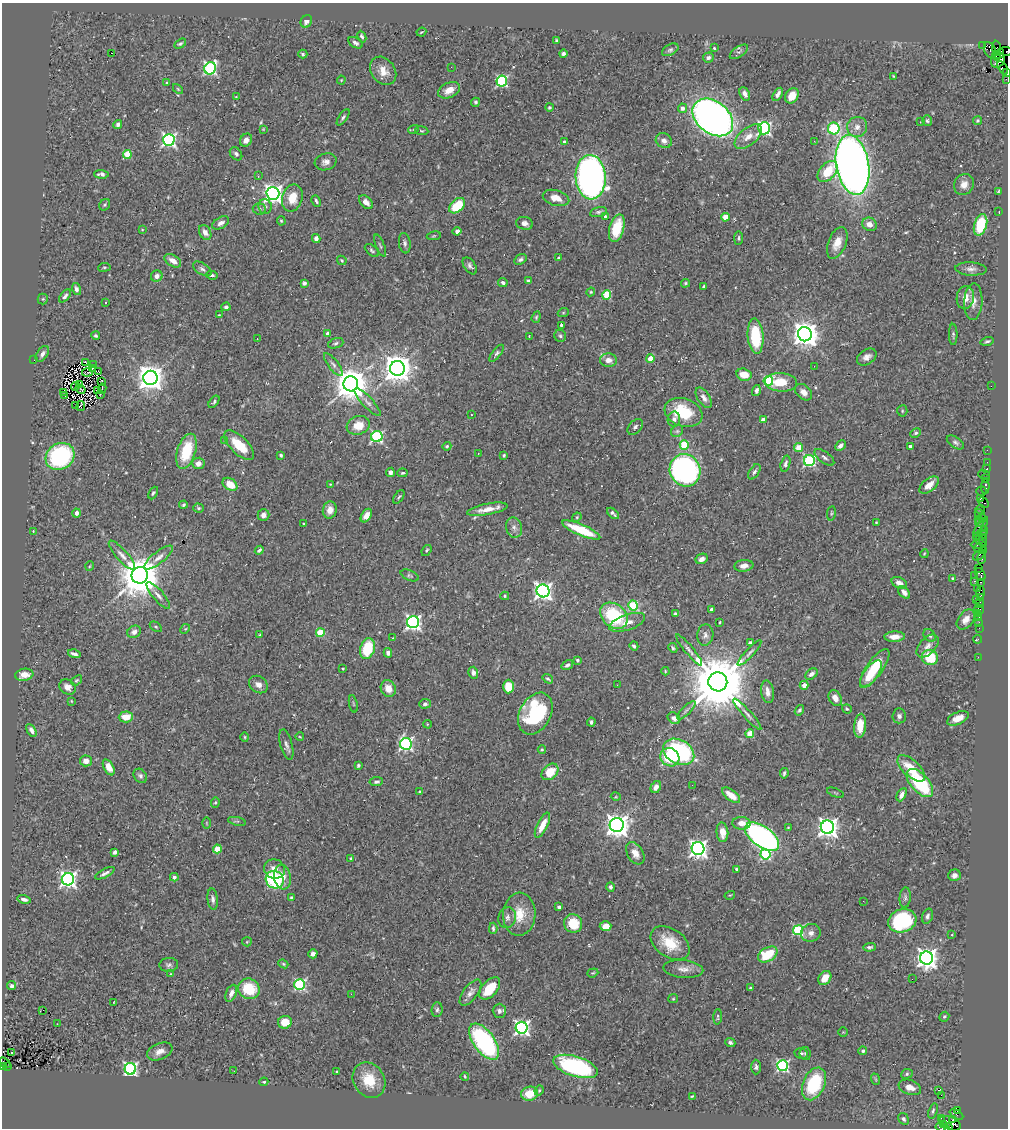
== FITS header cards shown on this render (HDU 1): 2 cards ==
NAXIS1  =                 1006
NAXIS2  =                 1126

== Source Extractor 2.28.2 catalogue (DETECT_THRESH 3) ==
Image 1006 x 1126 px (HDU 1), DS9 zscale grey, 1 PNG px = 1 image px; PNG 1010 x 1130 px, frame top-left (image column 1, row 1126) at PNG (2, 3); each listed source drawn as its Kron ellipse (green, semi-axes under 4 px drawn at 4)
Background 0.512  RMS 0.023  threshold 0.07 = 3 sigma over >= 5 px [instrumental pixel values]
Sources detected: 478; all 478 listed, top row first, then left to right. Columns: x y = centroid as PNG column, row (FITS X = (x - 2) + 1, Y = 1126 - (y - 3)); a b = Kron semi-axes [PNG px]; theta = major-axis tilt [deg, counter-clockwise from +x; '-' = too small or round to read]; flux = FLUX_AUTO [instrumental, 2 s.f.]
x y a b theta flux
306 21 6 5 - 7.3
421 32 5 2 - 1.6
362 37 6 4 -65 4
556 40 4 3 - 2
355 43 8 5 -32 4.9
180 44 6 4 31 2.9
983 46 3 2 - 9.3
714 48 3 3 - 1.5
997 48 7 3 -84 26
670 50 9 5 28 3.7
990 50 9 5 -64 450
1006 51 6 3 -3 81
739 52 10 5 34 4.4
111 53 3 2 - 23
303 54 4 3 - 2.3
563 54 4 4 - 3.6
999 54 5 4 - 400
996 56 4 3 - 270
708 58 5 5 - 3.8
998 60 8 6 49 210
451 67 3 2 - 2.1
210 68 6 5 - 300
1003 68 7 4 -62 33
383 71 15 11 -53 19
1007 72 4 3 - 28
893 76 3 2 - 1.2
1006 79 2 2 - 7.7
341 80 4 4 - 1.4
502 81 5 5 - 210
167 83 4 3 - 1.7
178 89 6 3 -45 1.7
449 90 11 7 26 18
745 94 7 4 -65 6.9
778 94 7 4 59 7.4
792 96 8 6 56 23
236 97 3 2 - 1.3
476 102 4 4 - 2.7
549 107 4 4 - 2.4
682 108 5 4 - 7
343 117 9 4 55 3.7
713 117 23 16 -38 980
927 121 5 5 - 2.7
977 121 4 4 - 2.4
920 122 2 2 - 0.85
118 125 4 4 - 4.9
857 127 10 10 - 11
764 128 6 6 - 320
834 128 6 6 - 140
263 129 3 3 - 1.2
414 129 5 3 - 1.7
422 131 7 4 -7 2
748 137 16 8 39 16
169 140 6 6 - 350
246 140 7 5 54 8.8
664 141 8 7 - 7.3
814 141 2 2 - 14
564 142 4 3 - 4.3
236 154 7 5 -48 3.9
127 155 4 4 - 56
326 162 11 8 15 8.3
853 165 30 16 -80 1600
827 172 12 8 49 40
101 174 7 4 -4 5.7
258 176 3 2 - 1.3
591 177 22 15 -87 930
964 184 11 9 58 13
998 191 4 3 - 2
273 193 6 6 - 840
292 198 14 10 74 27
556 198 13 7 -15 19
316 201 6 3 -63 3
366 202 8 5 -44 8.4
105 205 6 5 - 2.3
457 206 9 6 43 49
265 207 7 6 - 4.5
259 209 6 5 - 3.8
999 211 3 2 - 2.5
598 212 8 5 13 3.5
605 217 3 3 - 2.9
725 217 4 4 - 29
281 221 5 4 - 2
221 223 9 5 30 6.8
525 223 8 6 -12 6.8
869 224 7 6 - 11
980 225 11 6 73 78
617 228 14 7 75 50
142 230 3 2 - 0.99
457 231 4 4 - 7.2
205 232 8 5 -60 10
434 236 7 3 9 1.9
316 238 4 4 - 6.9
738 238 7 3 89 2.2
405 243 10 6 -82 5
837 243 17 9 68 19
380 246 12 3 -67 2.9
372 250 8 4 -41 3.1
559 258 4 4 - 2.8
520 259 6 4 32 3.8
342 260 5 4 - 1.8
173 261 9 5 -32 12
470 266 9 5 -54 4.9
104 267 6 3 7 1.8
202 269 10 5 -33 4.9
971 269 16 6 -3 8.3
212 275 6 4 -6 3.1
157 276 6 5 - 7.5
528 281 4 3 - 2.9
304 283 4 4 - 5.4
503 283 5 4 - 4.1
685 283 4 3 - 2
704 287 4 3 - 3.2
76 289 6 4 -74 5.3
591 292 4 4 - 1.6
607 295 4 4 - 68
65 296 8 4 51 4.1
965 298 11 8 81 15
43 299 5 5 - 1.8
973 302 18 9 87 15
106 303 3 3 - 6.4
226 307 4 3 - 3.6
563 313 6 3 19 1.8
219 315 4 3 - 1.4
536 317 6 4 70 2.2
561 325 3 3 - 3.6
328 334 4 4 - 12
805 334 7 7 - 1900
953 334 10 4 -89 3.1
96 336 4 4 - 2.5
529 336 2 2 - 0.96
560 336 6 5 - 3.2
755 336 17 8 -85 79
257 339 2 2 - 0.82
987 341 6 4 16 2.8
336 343 8 5 19 3.3
496 353 10 4 53 3.5
42 354 9 5 57 6.1
867 357 11 7 33 8.2
650 359 4 4 - 29
34 360 2 2 - 33
608 360 8 7 - 11
86 362 3 2 - 0.92
93 365 2 2 - 1.6
333 365 14 5 -52 6.3
814 366 2 2 - 52
92 368 4 2 - 1.2
397 368 7 7 - 2500
87 372 5 2 - 1.7
99 372 3 3 - 3.3
744 375 7 6 - 23
150 378 7 7 - 1800
102 381 4 3 - 0.69
768 381 5 4 - 97
781 382 16 9 -4 40
351 384 7 7 - 3700
79 385 2 2 - 0.8
75 386 4 2 - 0.29
991 386 2 2 - 24
81 389 5 3 - 0.19
102 389 5 2 - 1.7
97 391 3 2 - 1.4
756 391 6 4 73 4.8
64 392 2 2 - 0.72
804 392 10 6 -42 10
100 394 2 2 - 1.8
65 396 2 2 - 58
704 398 11 6 -57 8.4
214 402 7 4 54 2.7
368 402 18 5 -47 7.8
76 405 2 2 - 1.1
81 406 5 2 - 1.7
902 411 5 5 - 2
683 412 19 14 -19 65
471 415 3 2 - 4.3
674 419 7 6 - 5.4
763 420 4 3 - 11
358 425 12 9 19 25
635 427 9 6 48 4.8
677 431 6 5 - 3
916 433 6 4 27 2.5
377 437 5 5 - 200
225 440 3 3 - 2.9
955 442 10 5 -33 4
239 445 19 8 -44 41
684 445 4 4 - 73
447 446 4 4 - 2.1
840 446 6 4 44 6
910 446 3 3 - 4.4
799 448 4 4 - 31
987 450 2 2 - 9.6
186 451 18 9 72 65
478 453 3 2 - 2
281 455 3 3 - 3.6
504 455 3 3 - 2.1
60 456 15 13 35 190
824 457 11 5 -36 4.8
809 461 5 5 - 220
987 462 2 2 - 14
198 463 6 6 - 9.2
785 464 8 4 75 5
987 469 3 3 - 39
685 470 16 15 - 520
390 472 4 4 - 5.2
754 472 8 5 57 3.8
402 473 5 3 - 1.9
984 474 6 2 -18 54
986 479 3 2 - 24
230 484 8 5 -36 28
330 484 2 2 - 1.1
929 485 11 6 40 15
985 486 7 4 88 120
981 491 5 4 - 17
153 493 7 4 63 2.7
399 497 8 3 56 2.2
980 498 3 3 - 49
984 503 6 4 -48 46
183 505 4 3 - 2.6
198 508 5 4 - 2.6
487 509 20 5 11 19
980 509 4 2 - 37
330 510 9 7 77 12
76 513 4 4 - 8.6
613 513 7 3 -43 3.7
831 513 7 3 82 2.2
263 515 6 6 - 6.8
980 515 6 3 -49 26
366 516 7 5 58 11
577 517 5 4 - 1.6
983 518 4 2 - 26
979 519 3 3 - 58
876 522 3 2 - 1.2
980 522 4 3 - 64
303 524 3 3 - 1.7
981 527 11 3 56 190
514 528 10 8 -75 7.8
581 530 20 5 -23 64
984 530 4 3 - 54
33 531 4 3 - 1.1
982 534 5 3 - 73
976 537 3 2 - 19
979 539 2 2 - 28
983 541 6 2 -88 100
978 544 7 3 1 150
979 548 6 3 -7 100
259 550 5 3 - 3.2
426 550 6 4 53 2.3
983 551 3 2 - 21
924 554 4 3 - 1.5
122 555 18 5 -48 9.7
979 555 7 3 36 63
158 557 18 6 38 9.8
982 557 7 3 79 68
702 559 6 5 - 8.6
90 566 5 3 - 1.3
744 566 9 6 7 8.7
979 568 2 2 - 19
140 575 8 8 - 5900
410 575 9 5 -23 3
975 575 3 2 - 27
980 575 7 4 -63 78
953 578 4 3 - 2.2
974 581 3 2 - 66
981 582 3 2 - 34
899 583 8 5 -28 9
978 588 3 3 - 38
543 591 6 6 - 660
904 592 7 4 -49 6.9
981 592 6 4 89 88
158 595 17 5 -49 9.2
505 596 4 4 - 1.9
980 598 3 2 - 15
976 599 2 2 - 170
980 603 5 3 - 38
633 606 5 4 - 95
711 609 4 3 - 3.3
979 609 5 3 - 20
978 613 3 2 - 7.1
675 614 3 3 - 2
614 616 15 11 -41 110
979 617 3 2 - 35
966 620 11 7 54 11
413 622 6 6 - 480
627 622 19 7 19 16
720 622 3 2 - 1.9
979 622 2 2 - 7.4
156 627 7 3 -36 2
979 628 2 2 - 11
185 629 5 4 - 1.7
134 632 7 6 - 6.9
320 633 4 4 - 60
260 635 3 2 - 1.4
705 635 10 8 82 6.6
930 635 7 5 -44 4
895 637 10 5 2 13
393 638 4 2 - 1.1
977 639 4 3 - 6.8
750 642 4 3 - 2.8
634 646 4 3 - 3.2
928 646 14 8 47 10
673 648 5 4 - 2.3
367 649 10 7 74 75
689 650 20 4 -50 6.7
388 653 5 4 - 5.9
749 653 17 4 47 5.8
74 654 6 3 -15 4.7
930 657 8 7 - 56
978 657 2 2 - 8.7
577 660 4 3 - 2.3
567 665 6 4 35 4.4
875 668 22 8 54 55
343 669 3 2 - 1.3
665 671 4 4 - 1.4
473 673 6 5 - 5.2
811 674 7 4 35 6.7
871 674 16 7 55 34
24 675 9 6 10 16
548 679 6 3 -34 2.5
76 680 6 4 36 2
718 682 9 9 - 15000
258 685 10 8 -37 8.8
617 685 2 2 - 2.5
804 685 4 4 - 13
67 687 9 7 -34 9.8
508 687 7 5 90 33
388 689 8 7 - 17
767 692 11 6 -83 9.5
835 698 8 6 -63 12
71 701 4 2 - 1
353 704 9 3 -77 2.1
425 704 6 4 4 3.8
847 709 5 4 - 1.9
686 710 12 3 45 3.6
799 710 6 4 55 2.9
535 714 22 15 61 120
747 714 20 3 -48 6.8
899 716 7 7 - 5
126 717 7 5 3 22
674 718 7 5 -37 6.4
958 718 11 6 24 17
591 722 4 3 - 3.1
427 724 4 2 - 1.1
860 726 12 6 85 24
31 730 7 4 -59 6.3
750 734 4 4 - 46
245 737 4 4 - 1.7
300 737 4 3 - 1.3
406 744 6 6 - 330
286 745 16 6 -75 6.4
542 750 4 4 - 1.9
679 752 16 12 -29 190
670 757 10 8 -36 66
86 761 6 5 - 9.8
358 765 4 3 - 2.2
109 767 8 5 -61 19
911 768 17 8 -43 38
550 772 9 7 43 37
784 773 5 3 - 2.9
140 776 8 6 -50 4.7
376 782 7 4 7 3.4
920 783 17 9 -48 120
692 785 2 2 - 1.6
656 787 6 5 - 8.5
419 791 3 3 - 1.4
835 793 9 3 -21 1.6
731 795 11 5 -38 18
902 795 7 4 63 8.3
616 797 5 3 - 1.4
215 802 5 4 - 2.2
237 821 9 3 -12 2.6
206 823 5 3 - 1.4
741 823 9 6 -3 13
542 825 14 5 63 23
617 825 7 7 - 1400
827 827 7 6 - 950
788 828 3 3 - 1.4
722 832 10 6 -85 15
762 837 19 10 -36 550
217 849 4 4 - 42
698 849 6 6 - 700
115 852 4 4 - 3.9
635 853 12 8 -59 14
765 854 5 5 - 130
351 858 3 3 - 2.6
274 869 10 9 - 16
736 869 3 2 - 2
105 873 10 3 27 5.1
954 875 6 5 - 7.6
174 877 4 4 - 7.5
282 877 12 8 -81 18
68 879 6 6 - 540
275 880 9 8 - 110
610 887 5 4 - 4
730 895 5 3 - 1.5
291 897 4 3 - 1.9
905 898 10 5 86 4.7
24 899 6 3 -14 5.1
213 899 11 5 -84 5.2
863 901 2 2 - 0.73
559 907 4 3 - 4.2
519 914 21 16 87 36
927 916 8 5 71 4.1
507 918 10 8 71 7.2
902 921 14 11 18 170
573 923 9 9 - 44
606 926 6 5 - 15
493 928 5 3 - 2.8
798 930 5 5 - 150
811 933 10 9 - 9
952 935 4 3 - 1.9
247 942 5 4 - 1.5
670 943 21 14 -34 45
870 947 6 4 3 3
313 954 4 4 - 6.5
768 954 10 7 31 55
927 958 7 6 - 1000
283 964 5 4 - 2
169 965 9 7 6 4.8
683 969 20 9 -5 13
593 973 6 4 19 2.1
170 974 4 2 - 1.1
825 978 8 5 54 22
912 979 2 2 - 21
300 985 5 5 - 220
12 986 4 4 - 3.9
490 988 13 7 49 42
750 988 3 3 - 2.5
249 989 11 10 - 58
231 993 9 5 68 7.5
470 993 15 7 53 9.2
351 994 2 2 - 60
673 999 5 4 - 2
114 1002 3 2 - 0.85
43 1010 2 2 - 1.4
437 1010 7 5 85 3.9
499 1011 7 6 - 5
718 1017 8 3 86 2.4
944 1017 5 4 - 3
285 1022 7 6 - 27
57 1024 2 2 - 0.79
522 1028 6 6 - 460
843 1032 4 4 - 1.6
484 1042 21 10 -54 240
730 1043 5 4 - 3.4
160 1051 13 8 23 11
863 1051 4 4 - 2.9
12 1052 3 2 - 2.7
801 1053 6 5 - 2.8
805 1053 6 5 - 2.9
4 1063 6 3 -35 68
3 1066 3 3 - 210
8 1066 3 2 - 66
575 1066 23 10 -17 190
783 1066 5 5 - 260
756 1067 7 5 89 4.5
130 1069 6 5 - 400
234 1071 2 2 - 2.8
337 1071 2 2 - 1.2
907 1074 6 4 24 2.5
465 1076 4 2 - 1.5
875 1079 6 3 -70 1.8
369 1080 18 15 -58 40
264 1082 4 3 - 1.8
814 1084 17 10 66 95
910 1087 11 7 -20 12
539 1090 5 3 - 2.4
939 1090 3 2 - 8.5
530 1094 8 7 - 25
941 1095 2 2 - 480
692 1096 3 2 - 1.4
958 1110 3 3 - 83
933 1111 8 4 72 2.9
956 1114 7 3 -27 29
941 1118 2 2 - 15
904 1119 6 5 - 3.9
953 1120 4 3 - 110
950 1123 11 6 -21 430
944 1125 3 2 - 35
942 1127 7 4 -13 75
948 1127 4 2 - 71
At the frame edge (FLAGS 8, measured only in part): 6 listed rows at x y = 1006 51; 1007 72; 1006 79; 3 1066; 942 1127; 948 1127